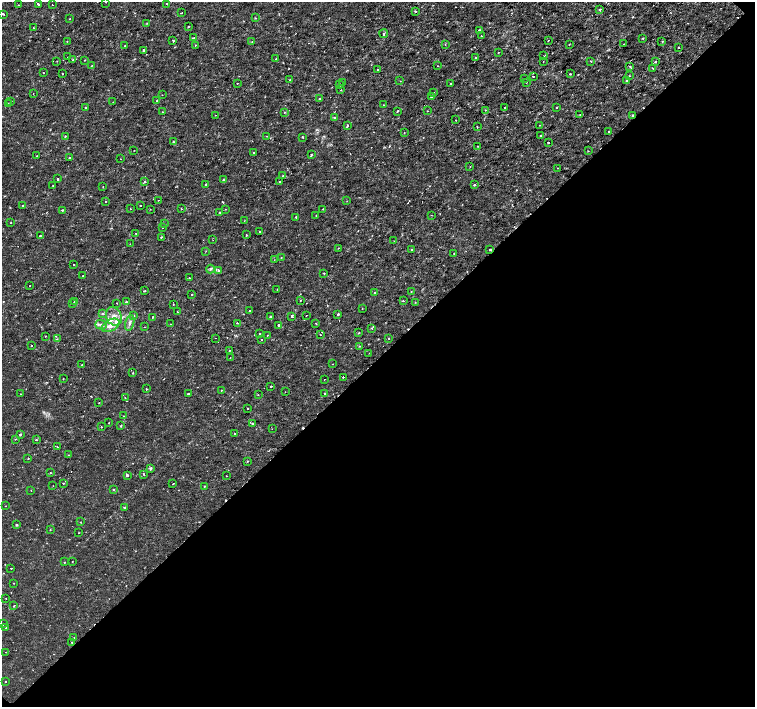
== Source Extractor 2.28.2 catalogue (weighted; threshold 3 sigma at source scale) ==
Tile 15 of 4 x 4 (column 3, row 4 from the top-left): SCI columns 3017-4521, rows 225-1633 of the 6027 x 6019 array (HDU 1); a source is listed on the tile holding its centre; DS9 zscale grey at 2 x 2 block average (1 PNG px = mean of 2 x 2 image px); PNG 757 x 709 px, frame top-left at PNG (2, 2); each listed source drawn as its Kron ellipse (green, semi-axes under 4 px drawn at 4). Shown black and unused: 50% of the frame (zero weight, under 2 of 3 exposures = <1% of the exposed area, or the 3 px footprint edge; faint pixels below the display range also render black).
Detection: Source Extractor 2.28.2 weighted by HDU 2 'WHT'; one run over the whole footprint, this tile lists its part. Background -9.44e-06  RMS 8.1e-04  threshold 0.00366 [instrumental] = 3 sigma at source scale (4.5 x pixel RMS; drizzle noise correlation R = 1.50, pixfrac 1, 0.0396/0.0396 arcsec/px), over >= 5 px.
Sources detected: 276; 10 cosmic-ray / hot-pixel residue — neither listed nor drawn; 1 coinciding with a brighter row at this scale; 2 inside a brighter listed object's ellipse — not listed separately; the other 263 listed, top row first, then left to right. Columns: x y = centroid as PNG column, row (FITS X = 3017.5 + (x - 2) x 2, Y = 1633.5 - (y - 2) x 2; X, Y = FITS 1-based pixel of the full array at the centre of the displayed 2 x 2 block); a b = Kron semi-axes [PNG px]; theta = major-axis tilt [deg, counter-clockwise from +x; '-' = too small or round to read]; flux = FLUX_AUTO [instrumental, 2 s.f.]
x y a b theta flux
106 2 2 2 - 0.063
167 3 2 2 - 0.14
38 4 3 2 - 0.3
18 5 2 2 - 0.24
52 5 2 2 - 0.13
600 10 3 2 - 0.18
415 12 3 2 - 0.12
181 13 2 2 - 0.15
3 14 2 2 - 2.9
255 18 2 2 - 0.12
69 19 2 2 - 0.081
147 23 3 2 - 0.1
188 26 2 2 - 0.16
33 28 2 2 - 0.15
479 30 2 2 - 0.55
384 34 4 2 - 0.27
481 36 2 2 - 0.14
193 38 3 2 - 0.24
643 38 3 2 - 0.18
548 40 2 2 - 0.35
67 41 2 2 - 0.11
173 41 2 2 - 0.3
662 41 2 2 - 0.15
252 42 2 2 - 0.077
445 44 2 2 - 0.13
569 44 2 2 - 0.11
624 44 2 2 - 0.11
195 45 2 2 - 0.12
125 46 3 2 - 0.14
679 47 2 2 - 0.64
143 50 2 2 - 0.27
498 53 2 2 - 0.098
544 56 2 2 - 0.11
67 57 2 2 - 0.071
476 57 2 2 - 0.14
276 59 3 2 - 0.15
73 60 2 2 - 0.42
84 60 2 2 - 0.12
57 61 2 2 - 0.11
591 61 3 2 - 0.15
656 61 2 2 - 0.18
543 62 2 2 - 0.14
92 65 3 2 - 0.097
437 66 2 2 - 0.12
630 66 2 2 - 0.2
653 68 2 2 - 0.43
377 69 2 2 - 0.15
43 73 2 2 - 0.17
62 74 2 2 - 0.15
570 74 2 2 - 0.26
533 76 2 2 - 0.34
629 76 2 2 - 0.11
525 79 2 2 - 0.072
290 80 2 2 - 0.2
627 80 2 2 - 1.8
400 81 2 2 - 0.19
343 82 2 2 - 0.14
526 82 2 2 - 0.11
237 83 2 2 - 0.11
451 83 2 2 - 0.26
339 84 3 2 - 0.22
341 90 2 2 - 0.1
433 93 2 2 - 0.15
33 94 2 2 - 0.068
162 95 2 2 - 0.095
431 96 2 2 - 0.88
319 99 2 2 - 0.21
11 101 2 2 - 0.11
157 101 2 2 - 0.27
113 102 2 2 - 0.088
8 104 3 2 - 0.13
384 105 2 2 - 0.12
85 107 2 2 - 0.17
504 107 2 2 - 0.18
556 108 2 2 - 0.12
485 110 2 2 - 0.082
397 111 2 2 - 0.2
427 111 2 2 - 0.077
162 112 3 2 - 0.11
285 112 2 2 - 0.12
215 115 2 2 - 0.074
580 115 3 2 - 0.12
632 116 2 2 - 0.32
334 117 3 2 - 0.18
455 120 2 2 - 0.082
347 125 2 2 - 0.48
539 125 2 2 - 0.074
477 127 2 2 - 0.16
404 132 2 2 - 0.09
609 132 2 2 - 0.46
65 136 2 2 - 0.17
267 136 3 2 - 0.11
540 136 2 2 - 0.19
302 137 2 2 - 0.22
173 142 2 2 - 0.25
548 142 2 2 - 0.21
477 146 2 2 - 0.13
134 150 2 2 - 0.16
588 151 2 2 - 0.15
253 152 3 2 - 0.14
311 154 3 2 - 0.24
37 156 2 2 - 0.1
69 158 2 2 - 0.39
121 159 2 2 - 0.095
470 166 3 2 - 0.11
558 168 2 2 - 0.16
283 176 2 2 - 0.15
57 179 2 2 - 0.36
223 180 3 2 - 0.31
144 181 2 2 - 0.22
279 181 2 2 - 0.18
206 184 2 2 - 0.4
474 185 2 2 - 0.35
53 186 2 2 - 0.14
103 187 2 2 - 0.07
158 200 2 2 - 0.053
105 201 2 2 - 0.096
347 201 2 2 - 0.085
23 205 2 2 - 0.25
140 205 2 2 - 0.16
130 209 2 2 - 0.097
150 209 2 2 - 0.078
181 209 3 2 - 0.11
225 209 2 2 - 0.1
323 209 2 2 - 0.11
62 210 3 2 - 0.17
220 212 2 2 - 0.17
316 215 2 2 - 0.098
431 215 2 2 - 0.09
296 217 2 2 - 0.22
244 221 2 2 - 0.076
10 223 3 2 - 0.083
164 224 3 2 - 0.1
163 228 2 2 - 0.091
259 232 2 2 - 0.15
136 233 2 2 - 0.26
246 235 3 2 - 0.14
40 236 2 2 - 0.27
161 237 2 2 - 0.28
213 240 2 2 - 0.071
394 241 2 2 - 0.12
130 244 2 2 - 0.074
338 248 2 2 - 0.13
412 249 2 2 - 0.13
490 250 2 2 - 0.55
206 251 2 2 - 0.084
454 254 2 2 - 0.12
281 258 2 2 - 0.29
274 260 2 2 - 0.077
74 265 2 2 - 0.23
210 269 4 4 - 0.31
218 270 4 3 - 0.29
324 273 2 2 - 0.21
83 276 2 2 - 0.27
189 278 2 2 - 0.11
30 286 2 2 - 0.11
277 290 2 2 - 0.072
145 291 2 2 - 0.22
375 292 2 2 - 0.23
411 292 2 2 - 0.12
192 295 2 2 - 0.15
300 301 2 2 - 0.085
403 301 2 2 - 0.2
75 302 2 2 - 0.2
126 302 2 2 - 0.31
415 302 2 2 - 0.1
73 303 2 2 - 0.17
116 303 2 2 - 0.18
173 304 2 2 - 0.09
362 309 2 2 - 0.094
249 310 2 2 - 0.088
178 312 2 2 - 0.27
103 313 4 2 - 0.21
338 314 2 2 - 0.5
114 316 9 7 -64 1.7
133 316 3 2 - 0.21
292 316 2 2 - 0.4
306 316 2 2 - 0.12
152 317 3 2 - 0.13
270 317 2 2 - 0.38
130 323 8 4 76 0.7
237 323 2 2 - 0.23
316 323 2 2 - 0.2
170 324 2 2 - 0.084
101 325 6 4 -17 0.58
111 325 9 6 28 1.5
278 325 2 2 - 0.23
145 327 2 2 - 0.15
372 328 3 2 - 0.18
359 333 2 2 - 0.24
260 334 2 2 - 0.15
267 335 2 2 - 0.22
320 335 2 2 - 0.096
45 336 2 2 - 0.091
215 338 2 2 - 0.19
389 338 2 2 - 0.16
57 339 3 2 - 0.21
261 339 2 2 - 0.48
31 346 2 2 - 0.12
360 346 2 2 - 0.11
229 350 2 2 - 0.17
369 353 2 2 - 0.09
230 358 2 2 - 0.074
332 364 2 2 - 0.093
82 365 2 2 - 0.22
133 373 2 2 - 0.21
343 377 2 2 - 0.29
63 379 2 2 - 0.083
324 379 2 2 - 0.071
271 386 2 2 - 0.35
146 389 2 2 - 0.13
221 390 2 2 - 0.21
285 392 2 2 - 0.077
324 393 2 2 - 0.51
20 394 2 2 - 0.058
189 394 2 2 - 0.56
258 395 2 2 - 0.089
125 398 2 2 - 0.15
99 403 2 2 - 0.084
247 408 2 2 - 0.16
124 416 2 2 - 0.11
109 423 2 2 - 0.079
252 423 2 2 - 1.1
120 426 2 2 - 0.2
101 427 2 2 - 0.19
272 429 2 2 - 0.16
235 433 2 2 - 0.11
20 434 2 2 - 0.31
16 439 2 2 - 0.11
36 440 3 2 - 0.15
57 447 2 2 - 0.083
68 455 2 2 - 0.092
28 459 2 2 - 0.14
247 461 2 2 - 0.11
151 468 3 3 - 0.42
50 473 2 2 - 0.13
143 474 2 2 - 0.23
127 475 2 2 - 0.88
226 476 2 2 - 0.096
63 483 2 2 - 0.31
173 483 2 2 - 0.32
53 486 2 2 - 0.062
204 486 2 2 - 0.18
114 489 3 2 - 0.23
31 491 2 2 - 0.073
5 506 2 2 - 0.1
124 507 2 2 - 0.27
80 522 2 2 - 0.098
17 525 2 2 - 0.28
50 529 2 2 - 0.087
78 533 2 2 - 0.075
64 562 2 2 - 0.21
72 562 2 2 - 0.18
11 568 2 2 - 0.25
13 583 2 2 - 0.077
6 598 2 2 - 0.065
14 606 2 2 - 0.24
3 624 2 2 - 0.18
6 628 2 2 - 0.093
74 638 2 2 - 0.11
72 642 2 2 - 0.15
6 652 2 2 - 0.13
5 682 2 2 - 0.3
Overlapping masked pixels (flux is a lower limit): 2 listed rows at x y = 632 116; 490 250
Isophote crosses this tile's border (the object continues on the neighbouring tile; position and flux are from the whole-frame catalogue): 2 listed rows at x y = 106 2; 3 14
Diffuse or blended objects may show on this block-average render without a row.